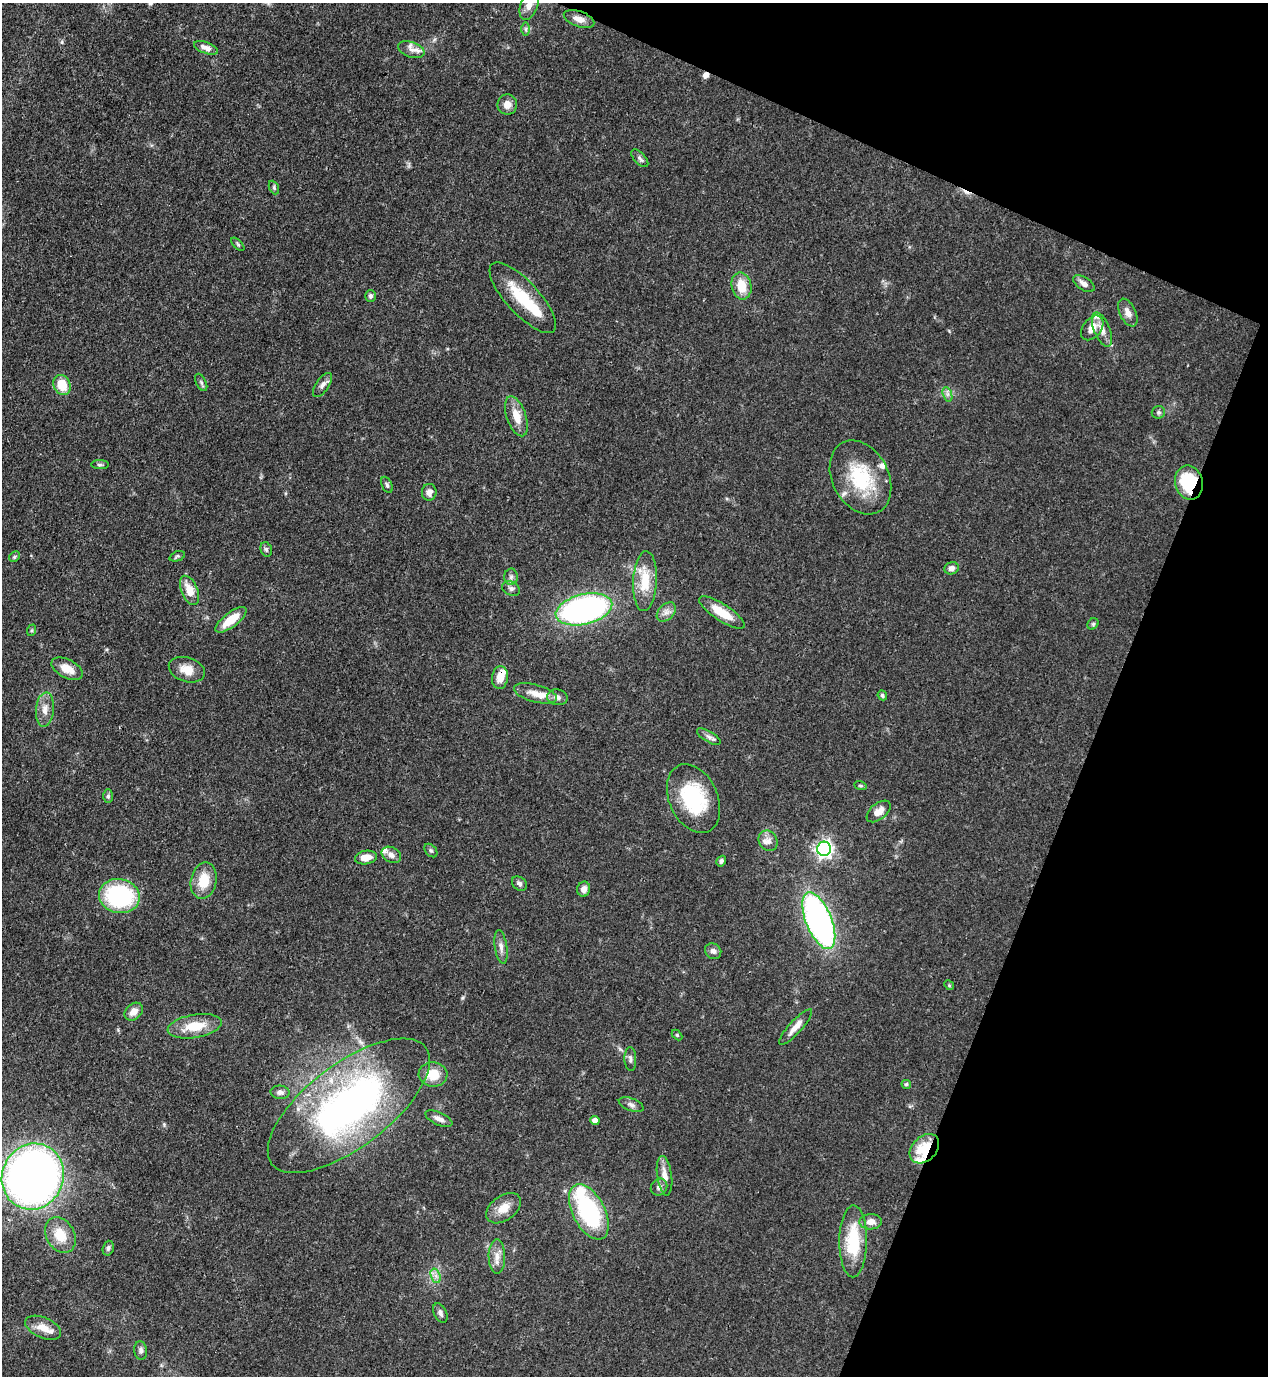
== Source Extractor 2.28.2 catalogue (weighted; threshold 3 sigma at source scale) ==
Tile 8 of 4 x 4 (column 4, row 2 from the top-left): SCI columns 4151-5416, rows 2791-4164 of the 5638 x 5579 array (HDU 1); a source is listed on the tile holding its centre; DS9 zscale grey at full resolution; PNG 1270 x 1378 px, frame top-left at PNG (2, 3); each listed source drawn as its Kron ellipse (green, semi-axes under 4 px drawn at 4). Shown black and unused: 20% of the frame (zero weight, under 3 of 4 exposures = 7% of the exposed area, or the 3 px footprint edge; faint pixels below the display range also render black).
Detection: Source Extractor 2.28.2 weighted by HDU 2 'WHT'; one run over the whole footprint, this tile lists its part. Background 0.0515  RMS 0.0033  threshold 0.015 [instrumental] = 3 sigma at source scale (4.5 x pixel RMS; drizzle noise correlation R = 1.50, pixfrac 1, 0.05/0.05 arcsec/px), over >= 5 px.
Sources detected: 105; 1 inside a brighter object's white glare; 2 cosmic-ray / hot-pixel residue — neither listed nor drawn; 8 inside a brighter listed object's ellipse — not listed separately; the other 94 listed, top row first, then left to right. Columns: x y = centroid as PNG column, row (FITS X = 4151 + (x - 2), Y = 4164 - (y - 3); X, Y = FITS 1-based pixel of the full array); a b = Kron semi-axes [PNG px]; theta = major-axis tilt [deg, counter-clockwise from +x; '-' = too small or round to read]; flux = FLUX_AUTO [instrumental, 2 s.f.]
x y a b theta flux
529 5 16 8 68 2.8
579 19 16 7 -19 3
526 29 7 4 90 0.67
206 48 12 5 -20 2.2
411 50 14 7 -19 2.3
507 104 10 10 - 2.6
640 158 11 5 -47 0.96
274 188 7 4 -65 0.59
238 244 8 3 -45 0.48
1084 284 12 6 -33 1.8
741 286 14 10 -78 6
370 296 6 5 - 0.75
523 298 45 16 -47 15
1128 313 15 8 -64 2.5
1092 328 14 9 52 4
1102 329 18 8 -68 3.2
201 382 9 5 -63 0.74
62 385 10 8 -64 7.2
323 385 14 6 55 1.7
947 394 7 4 -71 1
1158 412 7 6 - 0.72
516 416 21 9 -71 5.2
100 465 9 4 -1 0.69
860 477 39 28 -62 21
1189 483 17 14 -77 19
387 485 8 5 -66 0.78
429 492 8 7 - 1.9
266 549 7 5 -74 0.73
177 556 8 5 22 0.61
14 557 6 4 46 0.55
951 568 7 6 - 1.4
511 577 8 6 89 1.1
645 581 30 12 87 9.6
511 589 9 7 -28 1.2
190 590 15 8 -67 5.1
584 609 29 15 14 100
666 612 11 7 45 1.9
722 612 26 8 -33 7.5
231 620 19 7 38 7.7
1093 624 6 5 - 0.53
32 630 6 4 71 0.43
67 669 17 9 -28 4.2
187 670 18 12 -18 4.6
500 678 11 8 81 4.1
535 693 22 8 -15 3.8
882 695 5 4 - 0.64
557 697 10 8 -10 1.7
45 710 17 9 84 3.2
709 737 13 5 -30 1.3
860 785 6 4 -19 0.44
108 796 7 5 90 0.72
693 799 36 24 -65 26
879 811 14 8 39 3.2
768 841 11 9 -60 1.9
824 849 7 7 - 120
431 850 8 5 -48 0.71
391 855 10 7 -30 1.7
366 857 11 6 9 3.1
721 861 6 4 57 0.88
204 881 18 13 78 7.6
519 884 8 6 -41 1.1
584 889 7 6 - 1.8
119 896 20 17 -10 41
819 921 30 13 -68 120
501 947 17 6 -82 1.9
713 951 8 7 - 1.4
949 985 5 4 - 0.38
134 1012 10 7 43 2.9
195 1026 27 11 10 8.8
796 1027 23 6 47 2.9
677 1035 6 4 -45 0.4
630 1059 12 6 -88 1.1
433 1074 14 12 -2 6.3
906 1084 5 4 - 0.61
280 1092 9 6 -3 1.3
631 1105 13 6 -21 1.3
349 1106 97 41 37 130
439 1119 14 6 -24 1.9
595 1120 4 4 - 2.1
924 1149 17 12 45 11
665 1176 20 7 -82 3.3
33 1177 33 30 66 220
659 1187 9 7 49 1.4
503 1208 19 12 36 4.7
589 1212 30 16 -63 38
871 1222 11 7 1 2.5
60 1235 19 14 -59 7.5
853 1241 36 14 90 16
108 1248 7 5 72 0.91
497 1256 17 8 -89 2.9
436 1276 7 4 -72 1.2
440 1313 10 6 -64 1.2
43 1328 19 10 -23 4.3
141 1350 9 6 -83 1.1
Overlapping masked pixels (flux is a lower limit): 3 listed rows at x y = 1189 483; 500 678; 924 1149
Isophote crosses this tile's border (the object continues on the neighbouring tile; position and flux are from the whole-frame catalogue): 1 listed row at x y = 529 5